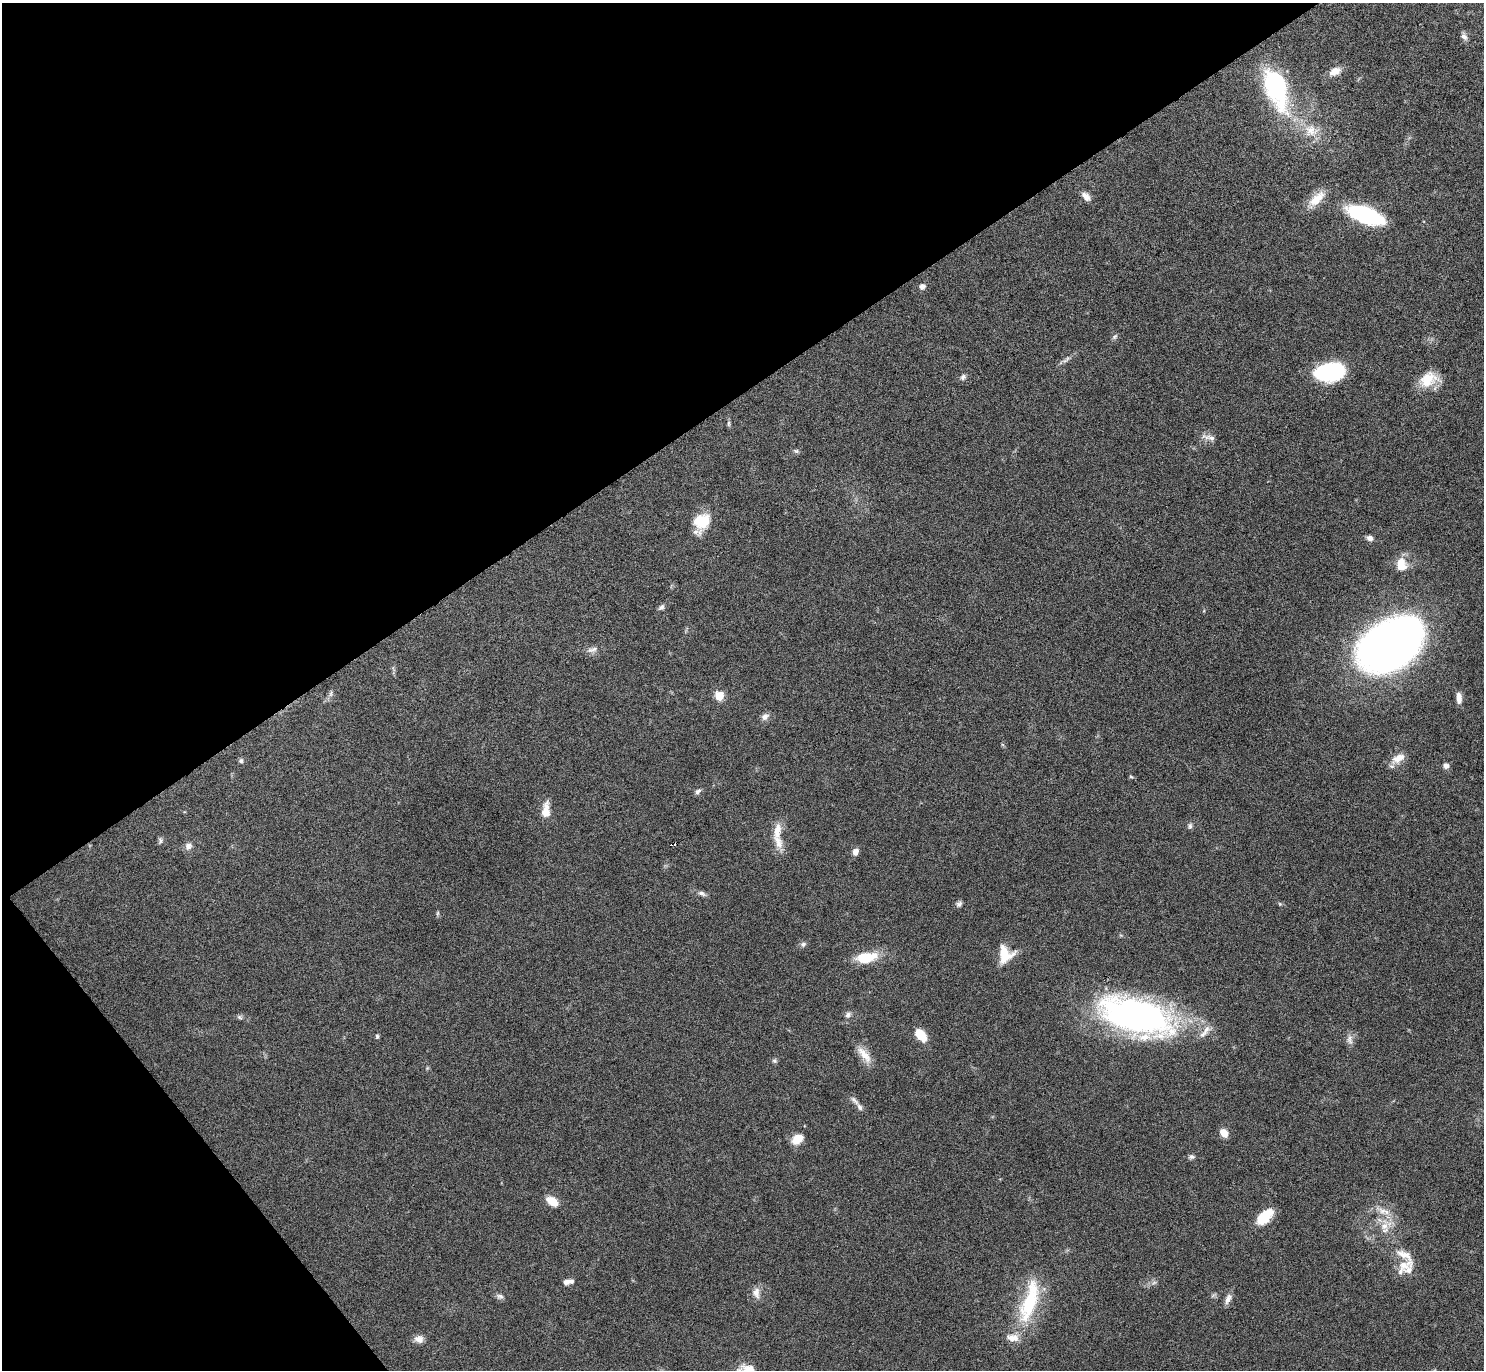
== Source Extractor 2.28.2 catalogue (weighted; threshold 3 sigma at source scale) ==
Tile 5 of 4 x 4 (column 1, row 2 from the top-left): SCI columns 9-1490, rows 2906-4273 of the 5943 x 5938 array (HDU 1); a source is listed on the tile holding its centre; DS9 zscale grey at full resolution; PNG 1486 x 1372 px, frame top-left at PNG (2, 3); no overlay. Shown black and unused: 34% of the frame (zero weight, under 4 of 8 exposures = <1% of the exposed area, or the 3 px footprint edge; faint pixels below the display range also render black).
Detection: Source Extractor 2.28.2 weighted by HDU 2 'WHT'; one run over the whole footprint, this tile lists its part. Background 0.0651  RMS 0.0049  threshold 0.0201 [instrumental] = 3 sigma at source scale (4.09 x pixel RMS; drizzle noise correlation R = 1.36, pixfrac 0.8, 0.05/0.05 arcsec/px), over >= 5 px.
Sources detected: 77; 2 cosmic-ray / hot-pixel residue — not listed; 7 inside a brighter listed object's ellipse — not listed separately; the other 68 listed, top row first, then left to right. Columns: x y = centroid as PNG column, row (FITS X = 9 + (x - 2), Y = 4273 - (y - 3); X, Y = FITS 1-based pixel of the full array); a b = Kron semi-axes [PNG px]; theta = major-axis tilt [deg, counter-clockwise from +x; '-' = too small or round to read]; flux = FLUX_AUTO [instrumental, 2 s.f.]
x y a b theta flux
1464 37 10 7 -54 1.8
1335 71 15 9 27 4.5
1276 88 54 25 -71 59
1311 130 21 18 -11 10
1086 196 14 8 -48 2.9
1317 199 26 11 42 7.7
1365 215 31 12 -21 58
922 286 7 6 - 2.1
1115 337 8 5 48 1
1066 360 13 5 36 1.7
1329 372 26 15 10 46
963 377 8 7 - 1.3
1428 379 23 17 21 11
729 423 9 4 90 0.84
1211 438 23 7 -15 2.7
796 451 6 5 - 0.83
701 522 21 15 61 14
1370 538 7 6 - 2
1401 564 18 13 -78 7.2
661 607 9 6 42 1.3
1392 643 56 34 36 360
592 650 16 6 16 2.4
331 694 9 4 81 1.1
719 696 6 5 - 15
1459 698 12 6 -87 3.4
765 717 11 8 32 2.1
1398 758 20 10 30 5.2
241 761 6 6 - 0.95
1446 766 7 7 - 1.8
1131 777 5 4 - 0.59
698 792 9 6 51 1.3
546 810 19 8 85 5.6
1190 826 9 5 83 1.1
777 831 21 10 82 5.8
160 841 7 7 - 1.1
188 846 10 8 62 2.3
855 852 7 6 - 2.7
702 893 11 6 -21 1.6
959 904 8 6 49 1.3
1280 904 5 4 - 0.55
438 913 6 4 89 0.66
803 944 8 6 31 1.2
1005 954 17 15 -84 11
865 957 23 10 9 15
848 1015 9 7 51 1.6
1136 1016 82 36 -17 140
240 1017 8 5 -27 1
921 1035 14 9 -51 8.9
377 1036 6 4 -89 0.79
1350 1040 14 8 -81 2.4
864 1054 27 10 -50 5.9
774 1061 7 6 - 0.95
855 1101 18 6 -46 2
1224 1133 9 7 -45 4.1
797 1139 13 10 37 6.1
1191 1157 8 6 5 1.1
552 1201 12 7 -33 7.6
1264 1217 21 11 45 12
1384 1226 24 14 44 9.3
1404 1255 34 12 -39 7.8
568 1282 12 6 8 2.4
1154 1283 7 4 2 1
756 1293 15 9 -83 3.3
500 1296 10 7 -19 1.5
1228 1299 15 7 66 2.6
1029 1302 62 18 73 30
419 1339 11 9 -9 3
749 1369 14 11 7 4.8
Isophote crosses this tile's border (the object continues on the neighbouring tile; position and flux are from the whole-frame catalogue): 1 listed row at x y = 749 1369